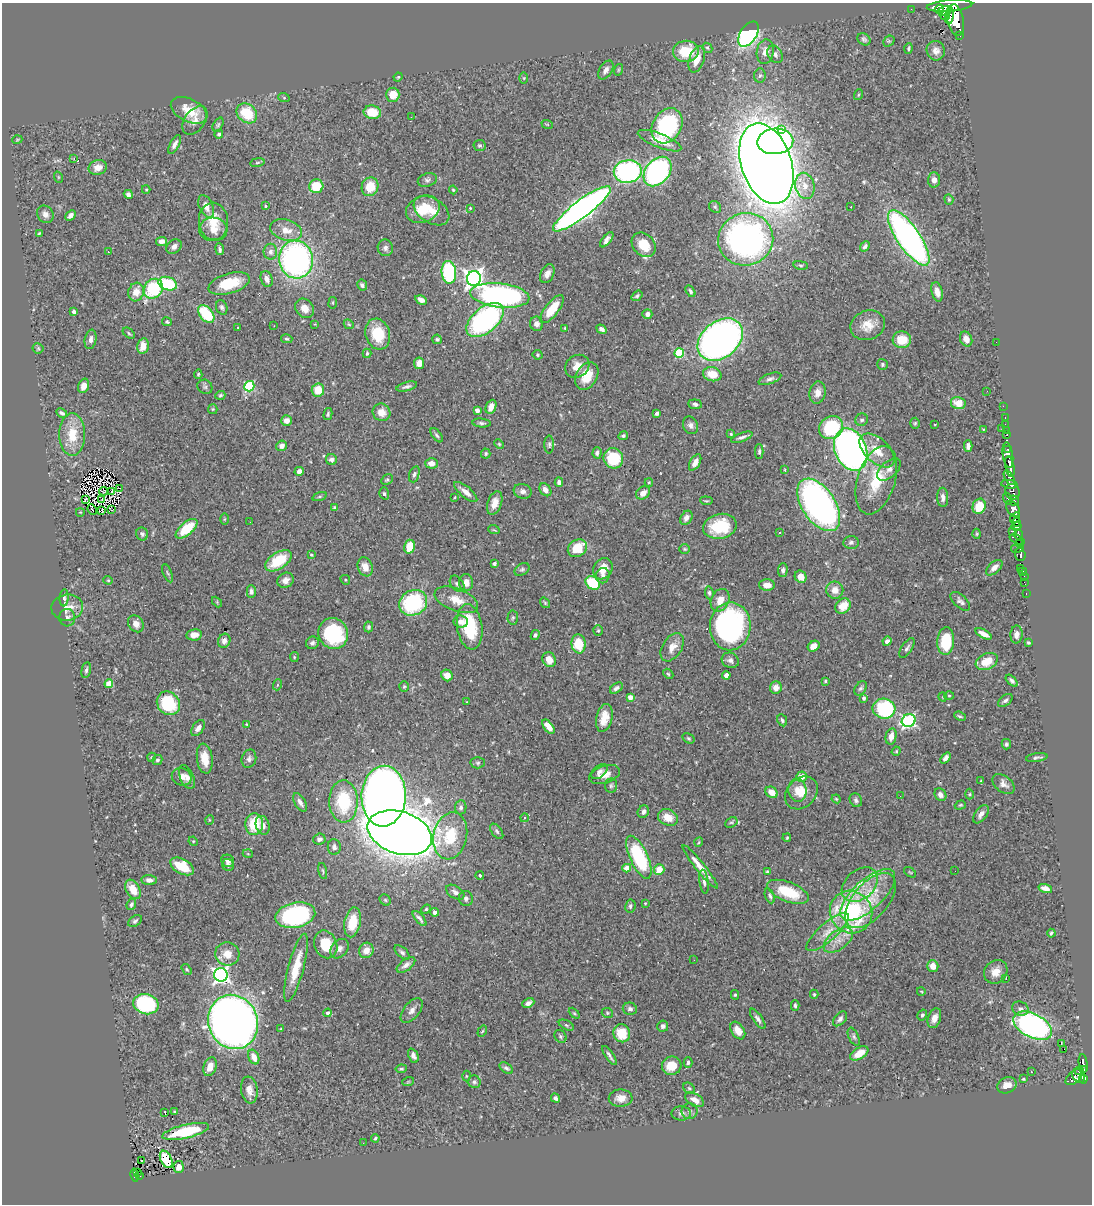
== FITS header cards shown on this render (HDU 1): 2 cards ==
NAXIS1  =                 1090
NAXIS2  =                 1202

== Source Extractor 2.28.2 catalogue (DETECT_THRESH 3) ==
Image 1090 x 1202 px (HDU 1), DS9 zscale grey, 1 PNG px = 1 image px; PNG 1094 x 1206 px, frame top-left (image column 1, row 1202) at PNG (2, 3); each listed source drawn as its Kron ellipse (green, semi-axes under 4 px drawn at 4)
Background 0.83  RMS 0.03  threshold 0.0898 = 3 sigma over >= 5 px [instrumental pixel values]
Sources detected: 509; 2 with non-positive FLUX_AUTO (blend fragments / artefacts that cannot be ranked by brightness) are neither listed nor drawn; of the other 507, the 500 brightest by FLUX_AUTO listed and drawn (7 fainter detections omitted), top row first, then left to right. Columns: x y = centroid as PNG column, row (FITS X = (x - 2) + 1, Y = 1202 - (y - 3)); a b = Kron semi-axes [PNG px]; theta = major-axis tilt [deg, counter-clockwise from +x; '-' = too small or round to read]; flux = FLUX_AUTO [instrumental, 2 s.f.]
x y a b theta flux
949 6 23 5 5 3600
911 9 2 2 - 11
940 9 5 3 - 400
945 11 6 5 - 850
945 15 5 4 - 660
949 16 9 3 83 750
956 20 16 8 -79 4900
748 34 14 8 56 480
960 35 3 3 - 42
864 39 7 5 -42 4.5
889 41 6 5 - 3.2
707 48 5 4 - 2.8
908 48 5 3 - 3.1
686 51 13 11 7 61
936 51 10 9 - 13
765 52 12 8 81 18
775 54 9 7 -56 9.7
697 59 14 7 71 31
606 70 10 6 59 9.3
618 70 6 3 71 2.4
760 76 7 5 84 5
398 77 4 3 - 1.8
524 78 5 4 - 2
393 95 7 6 - 32
858 95 5 3 - 2.2
284 98 6 3 -19 2.3
189 110 19 11 -27 43
372 112 9 6 -8 43
247 113 11 9 -41 65
411 117 2 2 - 3.2
195 120 16 10 53 16
547 124 6 3 -19 1.7
218 125 7 4 63 3.5
667 126 18 14 58 220
781 129 3 2 - 37
219 134 4 4 - 4.1
17 140 5 3 - 1.7
660 141 23 7 -22 31
775 141 18 13 3 570
175 144 10 4 62 9
480 145 6 5 - 3.5
74 159 3 2 - 22
257 162 7 4 9 2.9
766 164 42 25 -71 5400
98 167 9 7 15 15
628 171 14 11 9 350
658 171 16 12 51 400
58 177 6 3 -72 2
427 180 10 6 17 6.1
934 180 7 6 - 10
316 186 7 7 - 61
805 186 13 9 -76 21
370 187 9 8 - 42
146 190 4 4 - 2.2
453 190 4 4 - 3.1
128 194 5 4 - 7.2
949 199 5 4 - 2.5
206 206 12 6 -66 17
265 206 4 4 - 2.1
715 207 6 5 - 3.1
851 207 3 2 - 1.6
470 208 4 4 - 2.5
423 209 17 13 22 54
582 209 35 8 37 1400
431 211 19 12 -32 35
45 214 9 8 - 11
70 215 6 4 44 7.7
213 221 19 14 -84 41
213 229 14 12 -3 20
286 230 16 10 -18 25
39 233 3 2 - 2
909 238 32 11 -55 780
746 239 27 26 - 780
607 240 9 4 51 8.5
162 241 5 4 - 9
644 245 13 10 -48 46
865 246 5 4 - 6.7
174 247 8 6 36 9.5
385 248 8 7 - 8.1
220 249 6 3 -83 4.4
108 252 3 2 - 2.5
270 252 8 7 - 8.7
296 259 19 17 -81 610
801 265 7 4 -8 3.1
449 272 11 7 -85 190
547 274 10 6 63 12
267 279 8 5 -71 10
474 279 7 7 - 1200
168 284 9 6 -18 110
229 284 21 10 17 61
362 285 5 5 - 5.4
153 289 10 9 - 130
690 291 6 4 -58 4.5
136 292 9 7 73 26
937 292 10 5 -77 16
500 295 30 12 -6 520
637 296 6 4 37 3.7
421 300 6 4 -28 11
333 303 6 3 82 2.1
222 307 7 5 -69 5
305 308 10 8 -52 17
552 309 17 6 52 54
74 312 4 4 - 5.8
206 314 10 6 -48 91
647 314 5 5 - 8
485 320 22 12 41 410
167 322 5 4 - 2.8
315 324 3 3 - 1.4
349 324 5 4 - 2.5
537 324 7 6 - 9.3
868 325 18 14 20 32
274 326 2 2 - 1.2
238 327 3 2 - 1.9
565 328 3 3 - 2.4
601 329 5 4 - 6.1
129 333 7 4 -38 3.1
378 334 16 12 -73 63
91 339 10 5 80 8.9
287 339 6 4 -14 2.8
437 339 4 4 - 3.4
966 339 8 6 -64 12
720 340 25 18 39 1200
902 340 9 8 - 40
996 342 2 2 - 2.9
143 346 8 5 78 21
38 348 5 5 - 2.7
367 353 4 3 - 2.6
679 353 5 5 - 130
537 355 5 4 - 2.4
419 363 6 5 - 15
882 364 6 5 - 3.5
577 366 13 11 37 22
198 374 5 4 - 2.6
712 374 9 7 -15 31
587 376 15 10 61 41
770 379 12 5 20 6.5
83 386 7 5 72 10
249 386 5 5 - 150
205 387 8 7 - 5.1
407 387 10 4 15 6.3
318 390 6 6 - 32
987 391 3 2 - 1.7
817 393 11 8 82 15
220 395 5 4 - 3.1
958 403 7 6 - 26
695 404 7 5 -7 5.3
1003 406 2 2 - 14
491 407 7 5 66 16
213 409 5 4 - 2.2
477 410 4 4 - 13
381 412 9 8 - 20
62 413 6 3 -27 4.6
657 413 4 3 - 5
328 414 6 3 76 3.2
1005 418 3 2 - 16
862 420 6 6 - 4.8
287 421 5 5 - 12
482 423 9 4 -4 4.7
915 423 5 4 - 3.1
935 424 3 2 - 1.5
1005 424 2 2 - 8.3
691 425 9 7 -65 8.4
831 428 12 11 - 110
984 429 3 3 - 1.9
1002 429 3 2 - 32
1006 430 2 2 - 18
731 434 4 3 - 2.4
72 435 21 13 90 52
437 435 8 4 -53 4.3
1007 435 3 3 - 41
623 436 5 4 - 3.9
742 437 11 4 20 6.5
499 444 5 4 - 2.4
549 444 9 4 90 4.1
282 446 5 5 - 9.5
968 446 6 4 -88 8.1
1008 449 4 3 - 190
851 450 22 15 -67 960
877 450 21 12 -43 37
759 452 7 4 89 4
597 453 6 4 86 4.9
486 454 5 5 - 3
1008 455 13 5 -81 1400
613 458 10 9 - 88
331 460 5 5 - 7
695 462 9 5 60 12
431 463 6 5 - 17
1010 467 11 4 -79 1300
889 469 14 8 41 11
785 470 4 2 - 1.5
299 471 4 4 - 8.9
414 474 8 5 71 5.1
1009 478 8 4 -60 640
387 480 6 5 - 3.3
876 480 35 19 73 89
559 482 4 4 - 8.4
649 482 4 4 - 2.4
1009 484 8 4 -7 530
119 488 2 2 - 180
545 490 7 5 -53 13
104 491 4 2 - 1.9
112 491 4 2 - 1.6
523 491 9 7 -17 8.7
466 492 14 5 -40 18
1012 492 8 7 - 470
384 493 6 4 -73 3.5
643 493 8 6 37 15
319 496 7 3 19 3.3
455 497 3 2 - 1.7
943 497 10 5 -88 8.6
85 499 4 2 - 2.7
102 499 3 2 - 2.1
1008 499 6 3 -70 200
706 501 6 4 -6 2.8
1014 501 5 3 - 540
495 503 12 7 70 19
819 505 29 16 -56 800
979 506 8 6 68 39
335 508 4 4 - 3.6
92 509 5 2 - 1.7
1013 509 9 6 -54 1200
102 510 3 2 - 1.9
111 510 3 2 - 1.9
80 512 4 3 - 1.5
686 518 7 5 58 11
1015 518 6 4 53 130
224 519 5 3 - 2
250 522 2 2 - 5.1
1016 522 4 2 - 160
720 526 17 12 11 88
1016 527 5 3 - 780
187 529 13 6 40 69
494 530 6 3 -18 2.2
1012 531 4 3 - 140
780 532 3 3 - 3.3
142 534 6 6 - 4.8
977 534 5 3 - 2
1018 534 5 4 - 340
1017 539 8 3 -24 37
851 542 8 6 5 5.6
1020 544 4 2 - 59
409 547 7 5 76 43
577 548 10 8 34 51
1017 548 6 3 12 140
685 549 5 4 - 2.7
311 555 4 3 - 2
1020 555 6 5 - 500
278 561 15 8 33 78
494 564 4 3 - 5.6
365 567 10 7 -70 20
994 568 10 5 43 13
1020 568 2 2 - 12
522 569 8 5 36 4.4
603 569 11 9 58 26
783 570 7 5 88 5.9
1023 572 4 3 - 47
168 573 9 4 -67 3.9
603 576 8 7 - 7.7
1024 576 3 2 - 19
801 577 6 5 - 21
108 580 4 4 - 2.1
286 580 8 7 - 13
345 580 5 4 - 2.2
466 582 8 7 - 14
1024 582 3 2 - 12
593 583 8 6 -39 86
457 584 9 6 -53 5.6
767 585 8 5 0 14
835 590 8 8 - 19
251 591 6 4 -89 5.7
709 593 6 4 -83 3.9
1026 594 3 2 - 14
64 598 8 4 86 4.3
456 600 23 11 -21 35
720 600 12 9 63 24
960 601 12 6 -44 6.8
217 602 6 4 -47 2.3
413 603 14 12 29 170
545 603 5 4 - 2.7
843 606 8 7 - 35
67 607 16 13 7 25
513 617 7 5 87 3.9
67 618 9 8 - 7.6
461 622 7 6 - 12
136 624 9 7 -53 13
730 626 24 20 86 420
369 627 5 4 - 4
470 627 23 12 -81 110
598 631 5 4 - 2.7
333 634 15 14 - 150
983 634 9 4 -28 14
1016 634 9 6 87 8.4
194 635 8 5 9 18
535 635 5 4 - 3.6
224 641 7 6 - 9.2
887 641 5 4 - 9.7
946 641 14 8 85 88
312 643 6 6 - 5.5
1028 643 4 3 - 2.6
579 644 9 7 -84 54
813 646 6 5 - 17
672 647 15 9 57 20
907 648 11 5 56 6.4
294 657 5 4 - 2.3
549 660 8 6 -61 19
730 660 9 7 -26 7.7
987 661 11 8 23 37
86 670 8 4 79 4.3
668 674 6 4 -43 3.1
447 675 6 5 - 19
726 675 4 4 - 15
825 681 4 3 - 2
1012 681 7 4 -45 5.2
109 684 4 4 - 46
277 685 5 3 - 2.1
404 686 5 4 - 2.8
776 687 6 6 - 15
616 688 7 4 37 5.6
861 688 8 5 56 4.6
949 695 5 3 - 2
630 697 4 4 - 20
943 697 5 3 - 1.5
864 698 4 3 - 4.4
1005 700 8 5 38 5.2
467 702 4 2 - 1.2
168 703 12 11 - 97
884 709 11 10 - 180
960 716 6 3 -24 2.8
604 718 14 8 77 27
782 720 6 4 -64 4.6
909 721 7 6 - 340
247 724 3 3 - 1.5
548 727 8 4 -52 22
198 728 9 5 53 9.2
891 736 8 5 77 17
688 738 6 4 -31 3.1
1006 744 5 4 - 3.7
896 751 5 4 - 2.1
152 757 4 3 - 1.5
946 758 6 4 51 7.4
1037 758 11 3 9 4.2
205 759 15 7 -82 30
249 759 9 7 75 6.8
157 760 5 4 - 4.1
478 763 7 5 2 3.3
599 772 9 6 40 7
605 775 16 8 19 21
182 777 10 8 -24 14
187 777 13 7 -66 13
802 777 5 5 - 20
981 781 3 2 - 1.4
1003 784 12 8 -39 11
611 786 7 6 - 4.1
797 790 11 9 -84 17
772 792 6 5 - 19
801 793 18 14 45 34
970 794 5 3 - 2.1
940 795 7 5 -55 8.2
384 796 30 22 88 2500
900 796 2 2 - 4.1
836 799 4 4 - 2.2
856 800 7 6 - 4.9
343 801 21 14 -89 130
300 802 10 5 -59 11
960 805 6 4 20 2.7
461 807 7 5 81 5.6
643 812 6 5 - 7.7
981 814 10 6 54 9.9
668 817 10 8 -25 28
524 818 4 3 - 2
209 820 5 3 - 1.6
731 822 6 5 - 3.6
254 824 11 9 86 64
263 825 10 6 -75 13
497 831 9 5 -54 4.4
400 833 33 21 -18 6100
450 836 24 16 78 81
787 838 4 3 - 2.3
319 839 6 5 - 7.8
193 841 5 4 - 2.2
699 842 5 3 - 2
334 847 8 6 -83 7.1
248 854 5 3 - 1.7
639 857 23 9 -65 170
228 861 7 6 - 8.1
228 865 6 5 - 6
182 866 13 7 -28 63
700 867 27 4 -51 27
627 868 4 4 - 26
659 870 5 5 - 27
323 871 8 2 -75 2.4
955 871 2 2 - 1.4
767 872 4 4 - 3
910 872 7 3 -36 2.1
480 875 4 3 - 2.7
149 880 7 5 -5 9.9
704 882 12 4 -82 7.1
860 885 20 14 41 41
1045 888 7 4 -17 15
133 889 10 7 -59 32
455 892 10 6 -32 7.8
788 892 22 9 -21 76
868 895 34 15 42 82
770 896 8 4 -67 4.5
466 899 7 7 - 6.1
385 900 6 5 - 2.8
870 901 33 17 49 72
645 903 3 2 - 1.6
131 904 6 4 67 4.4
630 906 7 5 80 4.7
426 909 5 4 - 2.5
435 912 4 4 - 6.2
851 912 22 20 -48 300
295 915 20 12 12 320
420 918 9 3 -49 5.7
135 921 7 5 36 4.6
352 922 15 8 79 44
828 932 27 8 42 31
1051 933 4 3 - 3
838 940 17 9 37 23
326 944 14 11 -67 46
339 949 11 7 50 9.1
366 950 8 7 - 18
402 952 9 5 -41 5.2
227 954 12 11 - 26
694 960 2 2 - 3.5
406 965 11 5 37 9.5
933 966 6 5 - 20
296 968 35 7 75 50
187 969 6 4 -56 2.7
996 972 12 11 - 23
221 975 7 7 - 660
1006 978 3 2 - 1.8
921 991 4 3 - 1.5
814 994 4 4 - 2.3
735 995 4 4 - 2.7
528 1003 6 4 26 7
146 1004 13 10 -14 230
795 1006 5 3 - 3.8
630 1009 7 6 - 6
1020 1009 8 7 - 7.1
412 1010 14 8 51 13
328 1013 4 4 - 6.7
574 1013 6 4 -45 2.4
607 1013 6 4 -23 3.1
922 1015 6 4 59 4.2
934 1018 10 6 71 14
758 1019 12 4 -55 6.9
840 1019 8 5 47 6.6
233 1022 27 24 -69 2100
566 1025 8 4 -27 3.9
663 1026 5 5 - 6.1
1033 1026 21 12 -27 580
281 1029 3 2 - 1.7
482 1031 6 4 57 2.5
738 1031 10 6 -57 20
622 1033 9 8 - 52
561 1036 7 5 -54 3.5
854 1037 9 5 -65 4.9
1061 1044 3 2 - 10
1064 1049 3 2 - 83
859 1053 10 5 31 32
413 1056 7 4 -66 9.1
609 1056 11 3 -57 5.9
254 1057 7 5 -66 18
688 1063 5 4 - 3.9
1083 1063 9 4 -81 250
672 1066 10 9 - 37
210 1067 10 6 70 20
506 1068 7 4 -34 4.7
401 1069 5 3 - 3.1
1083 1069 3 3 - 180
1079 1071 4 3 - 100
1031 1072 3 2 - 1.5
466 1076 5 3 - 2.1
1079 1076 7 5 -51 500
1074 1077 11 5 43 390
1083 1078 5 4 - 580
1023 1079 3 3 - 2.8
408 1082 6 3 19 2.1
474 1082 6 6 - 4.3
1007 1085 10 7 22 19
689 1088 6 5 - 3.3
249 1090 13 8 -81 14
555 1098 5 3 - 6.6
621 1098 12 8 3 17
695 1100 10 6 -32 14
690 1111 8 8 - 6.3
175 1112 4 3 - 2.5
165 1113 3 2 - 6.8
681 1113 10 7 0 7.5
186 1131 24 6 13 110
375 1138 4 3 - 3.3
363 1143 2 2 - 4.1
166 1159 9 5 -63 45
141 1161 2 2 - 2.7
179 1167 6 5 - 9.9
137 1173 3 2 - 8.6
135 1175 7 4 -78 63
140 1175 3 2 - 13
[7 fainter detections neither listed nor drawn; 2 non-positive-flux detections neither listed nor drawn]